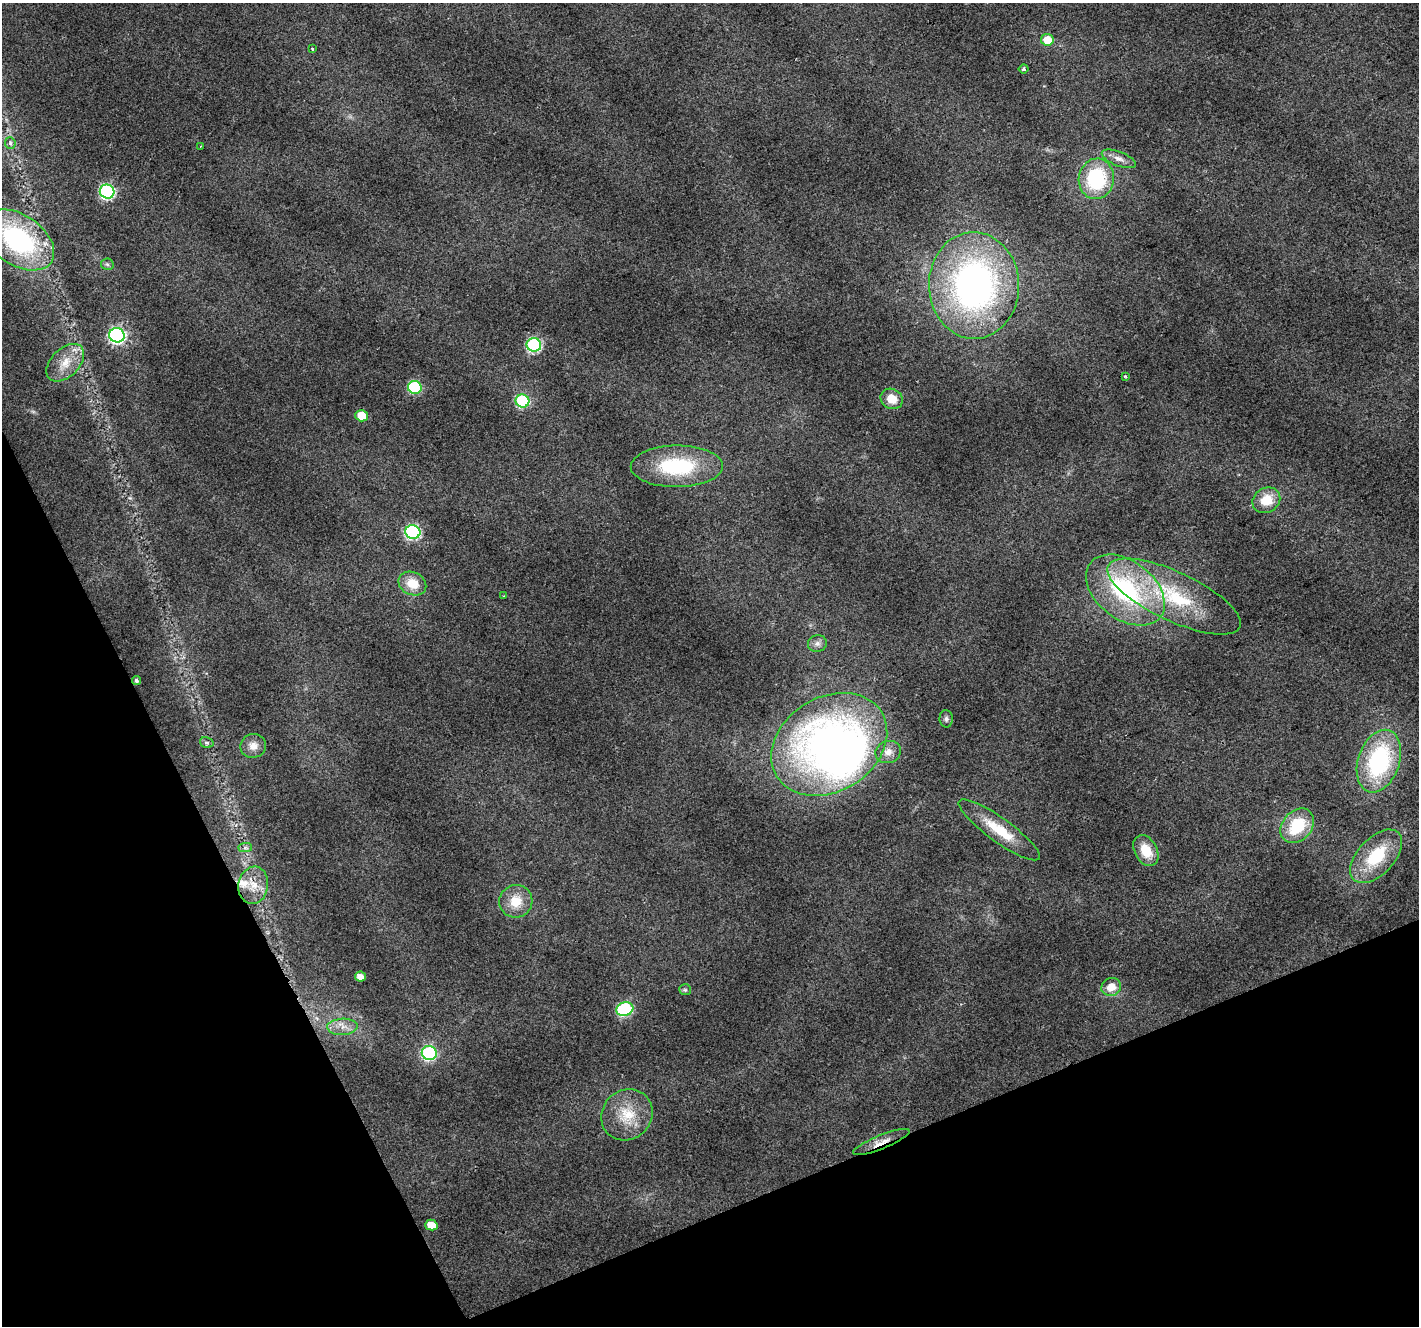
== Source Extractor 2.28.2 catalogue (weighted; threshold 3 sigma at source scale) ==
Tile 14 of 4 x 4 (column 2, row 4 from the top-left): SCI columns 1420-2836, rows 148-1471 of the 5669 x 5532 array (HDU 1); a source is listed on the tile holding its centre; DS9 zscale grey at full resolution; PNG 1421 x 1328 px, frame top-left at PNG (2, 3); each listed source drawn as its Kron ellipse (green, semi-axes under 4 px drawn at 4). Shown black and unused: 22% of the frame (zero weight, under 2 of 3 exposures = <1% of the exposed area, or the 3 px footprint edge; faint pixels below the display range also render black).
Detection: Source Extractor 2.28.2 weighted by HDU 2 'WHT'; one run over the whole footprint, this tile lists its part. Background 0.0315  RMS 0.0071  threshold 0.0318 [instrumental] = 3 sigma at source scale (4.5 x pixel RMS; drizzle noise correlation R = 1.50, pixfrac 1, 0.0396/0.0396 arcsec/px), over >= 5 px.
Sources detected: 52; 1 inside a brighter object's white glare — neither listed nor drawn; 1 inside a brighter listed object's ellipse — not listed separately; the other 50 listed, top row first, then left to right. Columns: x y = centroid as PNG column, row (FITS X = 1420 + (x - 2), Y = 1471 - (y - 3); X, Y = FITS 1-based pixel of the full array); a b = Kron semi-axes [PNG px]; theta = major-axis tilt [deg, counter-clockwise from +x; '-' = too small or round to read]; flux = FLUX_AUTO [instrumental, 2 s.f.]
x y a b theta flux
1047 40 6 6 - 12
312 49 4 2 - 1.3
1024 69 5 4 - 1.3
10 143 6 5 - 1.3
201 146 3 2 - 0.47
1119 159 18 7 -21 4.7
1096 179 20 17 82 54
107 192 7 7 - 130
18 240 40 25 -34 100
107 264 6 5 - 1.4
974 285 53 45 -89 260
117 335 8 7 - 170
534 345 7 6 - 110
65 363 22 14 45 14
1125 376 3 3 - 1
415 387 7 6 - 67
892 399 11 10 - 10
522 401 7 6 - 69
362 416 6 5 - 16
677 466 46 21 1 56
1266 500 14 12 30 15
413 532 7 7 - 120
412 584 14 11 -25 13
1125 590 44 29 -37 98
504 596 3 3 - 0.56
1174 596 73 24 -25 69
817 644 9 8 - 3
136 681 4 4 - 1.4
946 719 8 6 -88 1.8
207 742 7 5 -17 1.5
829 744 62 47 32 380
253 746 13 12 - 6.5
888 752 13 11 19 6.3
1379 761 32 20 70 86
1297 826 19 14 48 31
999 830 49 12 -36 24
245 848 7 4 1 1.7
1146 851 16 11 -62 15
1376 856 32 18 47 38
253 885 19 15 81 12
516 901 17 16 - 15
360 977 5 5 - 6.3
1111 987 10 9 - 8.5
685 990 6 5 - 1.3
625 1009 8 6 16 91
342 1027 15 8 3 6.4
429 1053 7 7 - 98
627 1115 27 24 42 25
881 1142 30 7 22 8.5
431 1225 6 5 - 11
Overlapping masked pixels (flux is a lower limit): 1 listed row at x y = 881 1142
Isophote crosses this tile's border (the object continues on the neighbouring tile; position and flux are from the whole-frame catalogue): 1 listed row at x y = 18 240